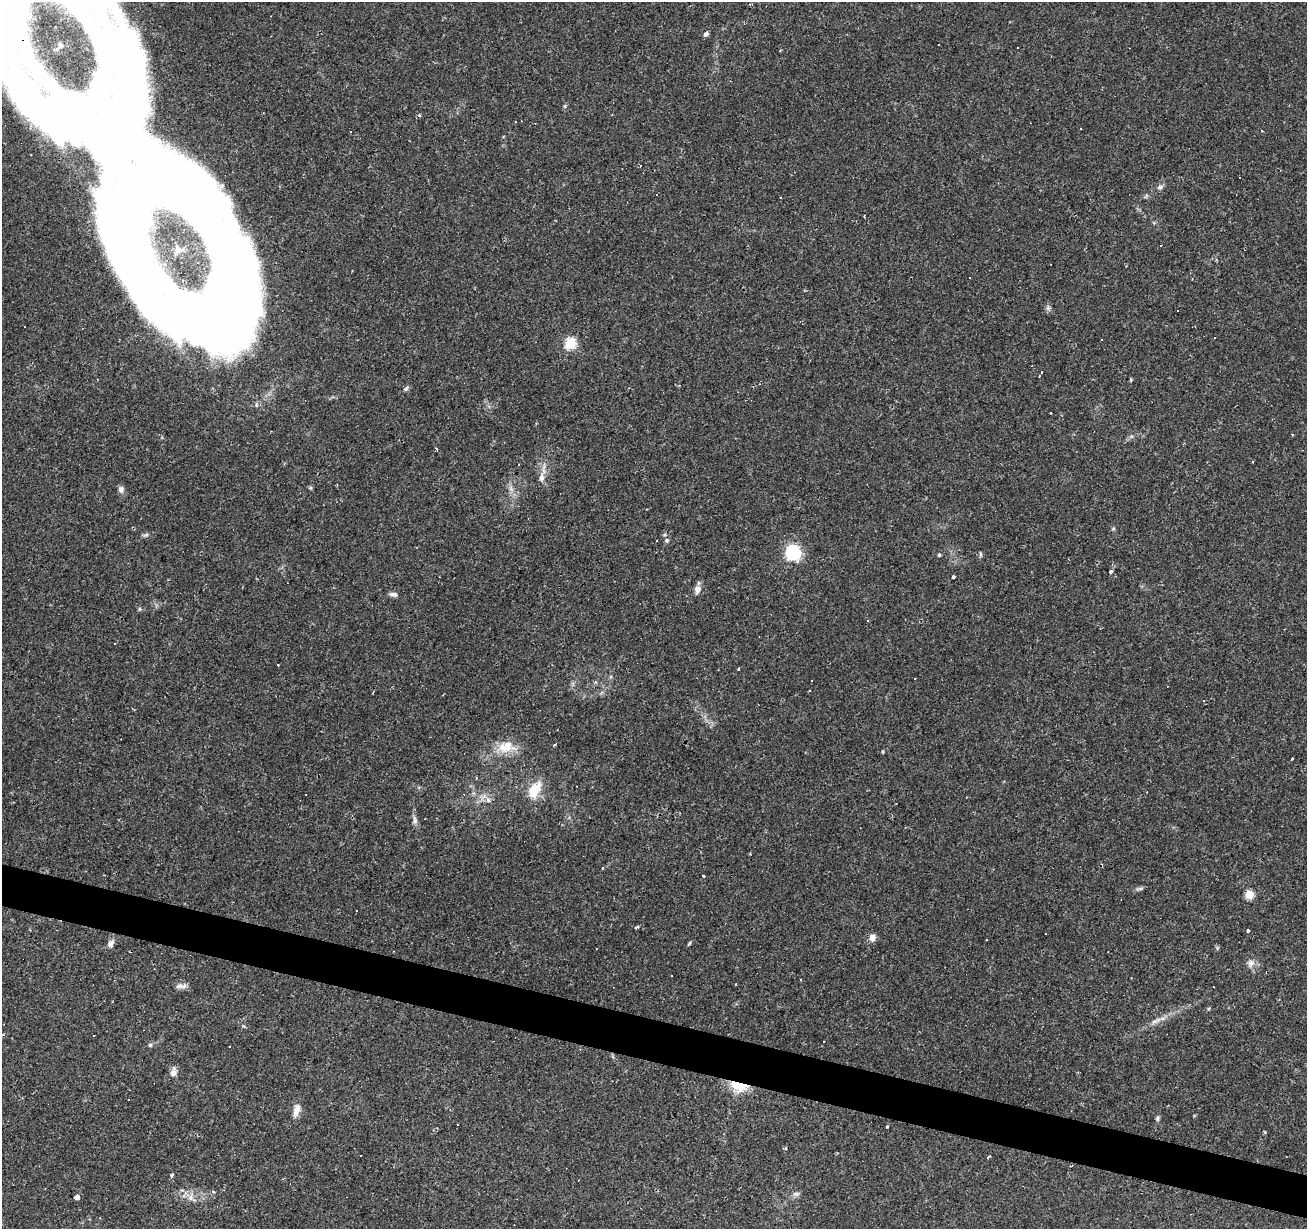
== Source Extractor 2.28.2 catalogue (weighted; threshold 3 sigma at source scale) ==
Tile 6 of 4 x 4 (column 2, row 2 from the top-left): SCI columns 1307-2611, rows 2669-3895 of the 5226 x 5399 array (HDU 1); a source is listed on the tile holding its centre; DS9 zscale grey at full resolution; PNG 1309 x 1231 px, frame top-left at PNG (2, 2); no overlay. Shown black and unused: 3% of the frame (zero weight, under 2 of 3 exposures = <1% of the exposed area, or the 3 px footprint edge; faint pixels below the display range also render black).
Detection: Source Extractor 2.28.2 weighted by HDU 2 'WHT'; one run over the whole footprint, this tile lists its part. Background 0.0437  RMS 0.004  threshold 0.0178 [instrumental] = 3 sigma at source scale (4.5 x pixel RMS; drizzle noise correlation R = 1.50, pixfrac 1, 0.0396/0.0396 arcsec/px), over >= 5 px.
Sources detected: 114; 3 inside a brighter object's white glare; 42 cosmic-ray / hot-pixel residue — not listed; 2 inside a brighter listed object's ellipse — not listed separately; the other 67 listed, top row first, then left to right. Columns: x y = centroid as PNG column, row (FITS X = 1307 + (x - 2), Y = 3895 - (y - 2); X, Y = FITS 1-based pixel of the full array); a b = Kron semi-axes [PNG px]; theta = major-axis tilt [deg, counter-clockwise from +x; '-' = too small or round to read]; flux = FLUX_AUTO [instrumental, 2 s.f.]
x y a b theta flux
706 34 5 4 - 1.3
516 122 3 2 - 0.28
1080 129 3 2 - 0.71
1261 131 3 3 - 0.38
640 166 3 2 - 0.36
1239 177 3 2 - 0.55
1160 187 8 6 36 1.2
864 216 3 2 - 0.31
203 308 129 115 9 530
1048 308 8 6 -90 1
1215 338 3 2 - 0.49
1102 339 3 3 - 1.2
570 344 6 5 - 33
1039 376 3 2 - 0.29
1131 380 4 3 - 0.64
406 389 8 5 45 0.9
1292 434 3 2 - 0.43
542 477 8 7 - 2.4
121 489 9 7 -70 1.5
1113 528 6 4 1 0.5
667 540 7 7 - 0.98
656 541 3 2 - 0.42
793 552 7 6 - 93
980 554 8 4 90 0.59
939 555 4 4 - 0.57
1111 571 4 3 - 1.6
953 577 4 3 - 0.78
697 589 12 9 76 2.2
393 594 11 5 -8 1.4
114 644 2 2 - 0.35
739 669 3 3 - 1.9
915 679 2 2 - 0.35
555 744 4 3 - 0.58
506 747 27 15 5 8.7
1292 758 3 3 - 2.5
477 778 3 3 - 0.51
534 790 25 14 59 8.4
488 800 8 6 -73 1.6
425 819 3 2 - 0.45
415 820 13 5 -83 1.7
603 868 3 2 - 0.63
703 876 3 3 - 1.8
1140 889 12 4 7 0.96
1249 894 5 5 - 14
357 911 3 3 - 0.92
637 927 5 3 - 1.2
1248 931 3 3 - 3.8
872 937 9 8 - 2.2
689 943 7 3 56 0.49
111 944 11 7 67 1.9
1251 963 12 9 50 2.2
179 986 12 7 9 1.9
1156 1021 18 6 26 2.8
150 1045 5 5 - 0.65
173 1072 13 7 80 2.3
739 1086 24 13 -18 8.9
296 1110 19 8 74 3.2
1157 1118 7 5 56 0.77
887 1127 3 3 - 0.98
1265 1131 4 3 - 0.48
360 1155 3 3 - 1.6
989 1157 4 3 - 2.3
172 1175 3 3 - 2.7
213 1192 5 3 - 0.49
796 1194 10 6 2 1.2
77 1196 4 3 - 85
191 1198 16 7 -35 3
Overlapping masked pixels (flux is a lower limit): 2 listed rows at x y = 203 308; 739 1086
Isophote crosses this tile's border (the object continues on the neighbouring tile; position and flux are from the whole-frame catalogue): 1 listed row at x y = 203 308